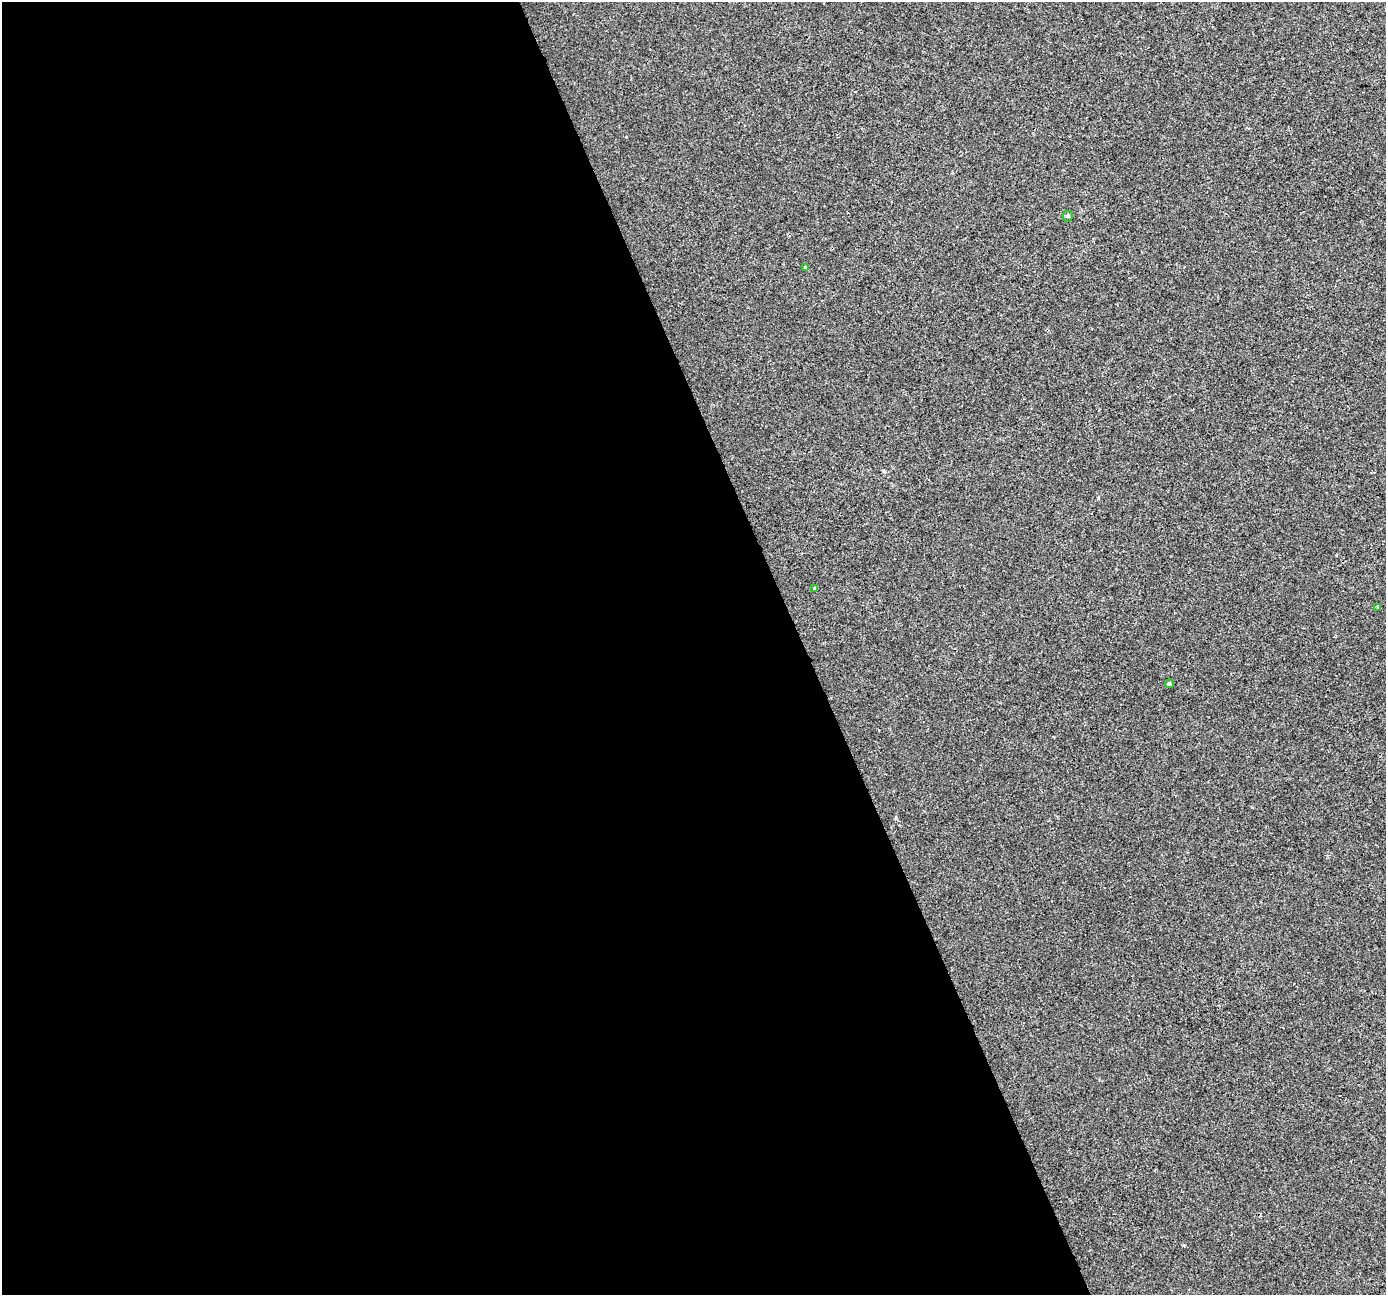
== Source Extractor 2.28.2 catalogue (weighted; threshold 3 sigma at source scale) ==
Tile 9 of 4 x 4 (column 1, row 3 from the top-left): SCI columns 2-1385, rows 1426-2718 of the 5537 x 5381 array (HDU 1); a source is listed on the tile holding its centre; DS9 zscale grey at full resolution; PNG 1388 x 1297 px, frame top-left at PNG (2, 2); each listed source drawn as its Kron ellipse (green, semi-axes under 4 px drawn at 4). Shown black and unused: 58% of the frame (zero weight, under 2 of 3 exposures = <1% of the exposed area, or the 3 px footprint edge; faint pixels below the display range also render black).
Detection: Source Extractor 2.28.2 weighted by HDU 2 'WHT'; one run over the whole footprint, this tile lists its part. Background -4.76e-04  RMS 0.0042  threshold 0.019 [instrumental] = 3 sigma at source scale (4.5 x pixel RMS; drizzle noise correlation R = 1.50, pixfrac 1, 0.0396/0.0396 arcsec/px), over >= 5 px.
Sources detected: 5; all 5 listed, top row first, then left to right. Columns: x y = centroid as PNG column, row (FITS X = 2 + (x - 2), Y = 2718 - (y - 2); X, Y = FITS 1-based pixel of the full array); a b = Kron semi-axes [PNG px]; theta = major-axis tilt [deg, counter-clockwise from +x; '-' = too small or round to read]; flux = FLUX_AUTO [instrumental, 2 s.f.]
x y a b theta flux
1068 216 5 5 - 0.56
805 267 4 4 - 0.82
814 588 4 3 - 0.35
1378 607 4 3 - 3.5
1169 684 4 4 - 2.9